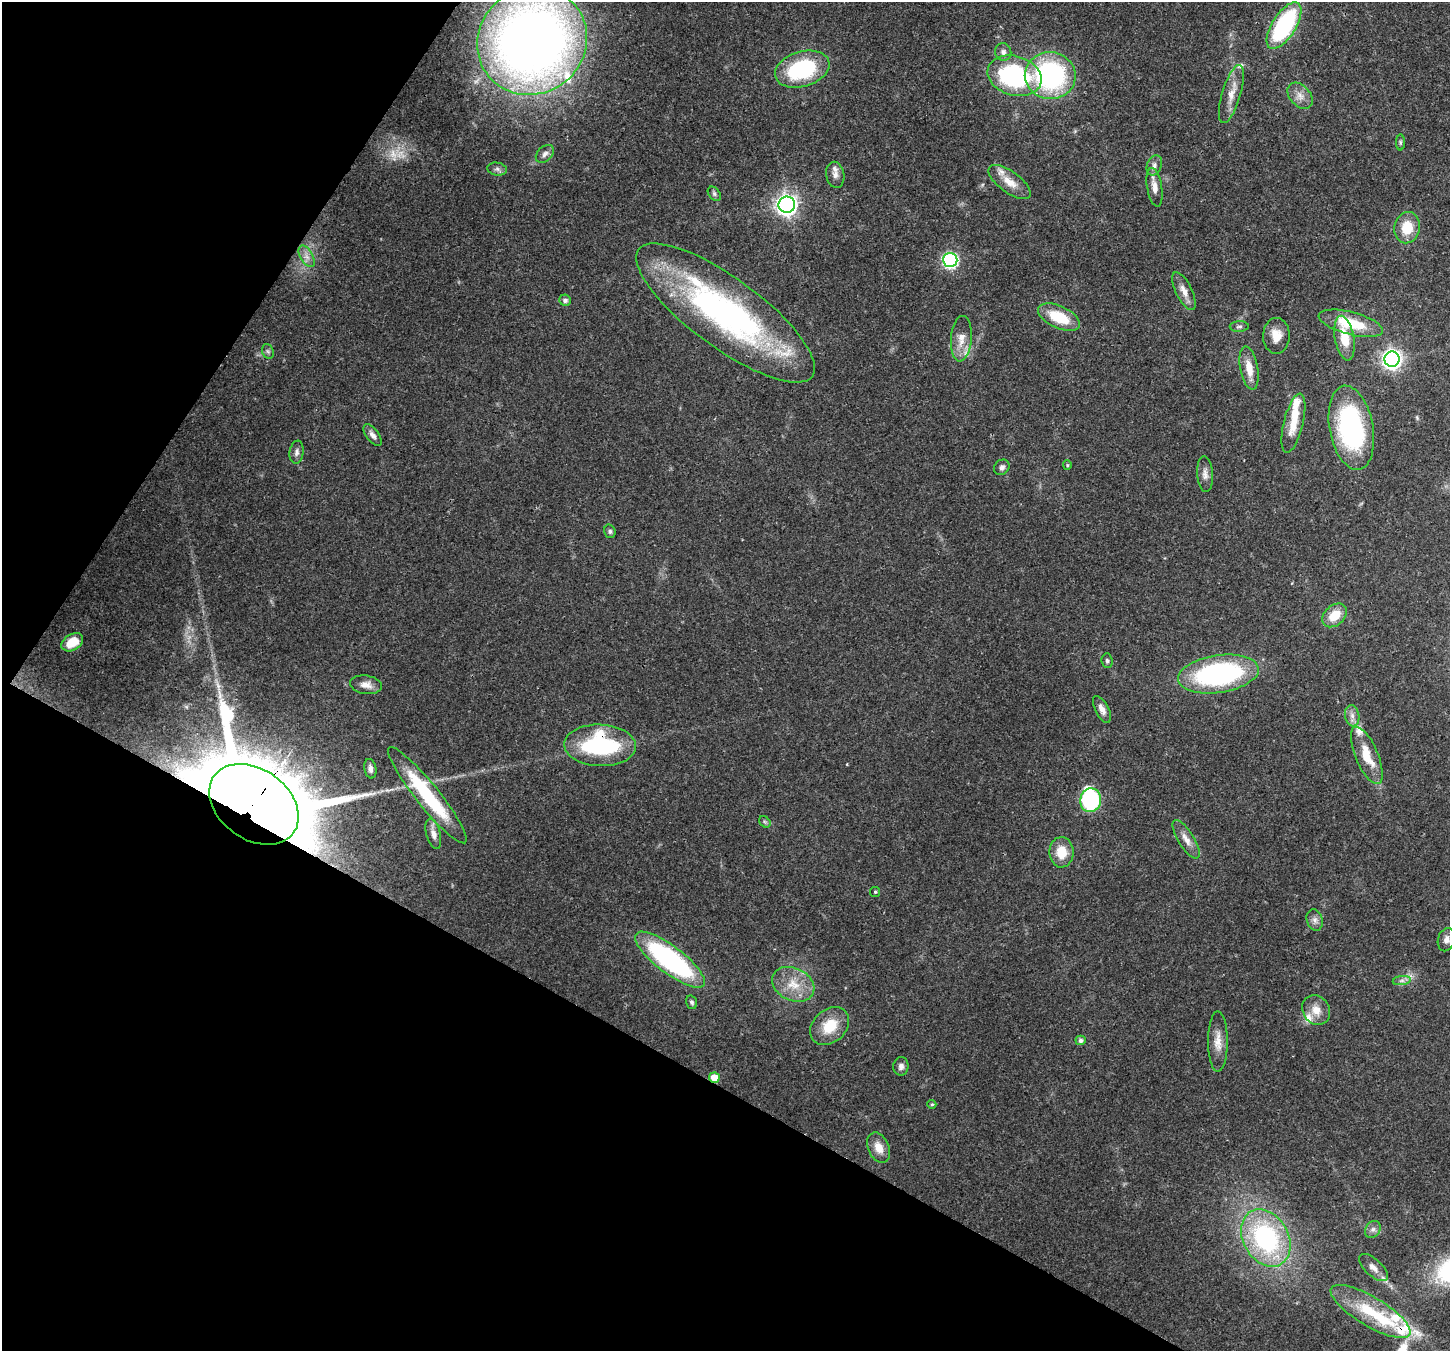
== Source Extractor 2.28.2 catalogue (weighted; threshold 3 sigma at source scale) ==
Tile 9 of 4 x 4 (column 1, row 3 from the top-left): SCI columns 77-1524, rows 1708-3056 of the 5938 x 6042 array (HDU 1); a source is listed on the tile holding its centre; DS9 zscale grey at full resolution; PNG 1452 x 1353 px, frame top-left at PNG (2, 2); each listed source drawn as its Kron ellipse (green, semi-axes under 4 px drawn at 4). Shown black and unused: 28% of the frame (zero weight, under 3 of 4 exposures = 8% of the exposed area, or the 3 px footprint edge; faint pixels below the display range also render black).
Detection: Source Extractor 2.28.2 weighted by HDU 2 'WHT'; one run over the whole footprint, this tile lists its part. Background 0.103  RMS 0.004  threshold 0.0181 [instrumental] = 3 sigma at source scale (4.5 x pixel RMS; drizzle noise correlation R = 1.50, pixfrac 1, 0.0396/0.0396 arcsec/px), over >= 5 px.
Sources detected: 91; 2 too faint to see at this stretch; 1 inside a brighter object's white glare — neither listed nor drawn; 12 inside a brighter listed object's ellipse — not listed separately; the other 76 listed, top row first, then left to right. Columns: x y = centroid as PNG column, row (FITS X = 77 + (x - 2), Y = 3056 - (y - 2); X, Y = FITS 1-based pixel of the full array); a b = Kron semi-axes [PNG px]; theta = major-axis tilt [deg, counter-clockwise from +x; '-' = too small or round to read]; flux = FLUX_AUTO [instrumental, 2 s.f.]
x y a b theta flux
1284 26 26 11 58 50
532 41 56 52 35 450
1003 52 9 8 - 1.7
802 69 28 17 16 39
1050 75 25 23 -6 68
1015 76 27 19 -16 58
1231 94 30 9 73 5.8
1300 96 15 10 -48 3.4
1400 142 8 4 90 0.74
545 154 10 7 45 1.7
1154 165 10 7 70 1.9
497 169 10 6 -10 1.2
835 175 13 9 -80 2.6
1010 182 25 10 -37 6
1155 187 19 7 -81 3.8
714 194 8 5 -51 0.88
787 205 8 8 - 220
1407 228 16 12 78 9.3
307 256 12 6 -61 2.4
950 260 7 7 - 89
1184 291 21 8 -64 3.8
565 300 5 5 - 1.6
726 313 108 35 -36 140
1059 317 22 11 -25 15
1351 323 33 11 -14 16
1239 326 9 5 1 1.1
1276 336 18 13 89 5.8
1345 338 22 9 -80 9.9
961 339 23 10 85 5.4
268 351 7 5 -68 0.89
1392 359 7 7 - 190
1249 368 22 9 -80 6.5
1293 423 30 9 76 8.6
1351 428 42 21 -80 66
373 435 13 6 -54 2
297 452 11 7 82 1.6
1067 465 5 4 - 0.46
1002 467 8 7 - 1.6
1205 474 18 8 -86 2.5
610 531 7 5 -72 0.94
1334 615 14 10 41 7.9
72 642 12 8 31 5.5
1107 661 7 5 -85 0.95
1218 674 41 19 8 74
366 685 16 9 -9 3.3
1102 709 14 6 -63 2.5
1352 716 10 7 -79 2.1
600 745 36 21 -2 47
1367 755 31 11 -67 11
370 769 10 6 -80 1.7
427 795 61 11 -51 35
1091 800 12 10 79 41
254 804 49 35 -36 5900
765 822 6 5 - 0.7
433 834 15 7 -75 2.8
1186 839 22 8 -58 3.9
1061 852 15 12 -89 8.4
875 892 5 5 - 0.59
1315 920 11 8 -72 1.9
1446 940 12 8 74 2.4
670 960 42 13 -37 75
1402 981 9 4 8 1.2
793 984 22 16 -26 9.5
692 1002 7 5 -71 0.93
1316 1010 16 13 -57 5.2
830 1026 22 16 42 11
1081 1040 5 5 - 1.3
1218 1041 30 10 90 5.4
901 1066 9 7 82 1.8
714 1078 5 5 - 5.2
932 1104 4 4 - 0.5
879 1148 16 10 -66 4.6
1373 1229 9 7 56 1.5
1266 1238 30 22 -61 61
1373 1268 18 8 -43 2.8
1371 1311 45 14 -31 20
Overlapping masked pixels (flux is a lower limit): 5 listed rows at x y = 726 313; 1351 428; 600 745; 254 804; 714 1078
Isophote crosses this tile's border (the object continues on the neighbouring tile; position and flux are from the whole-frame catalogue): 1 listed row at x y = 532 41